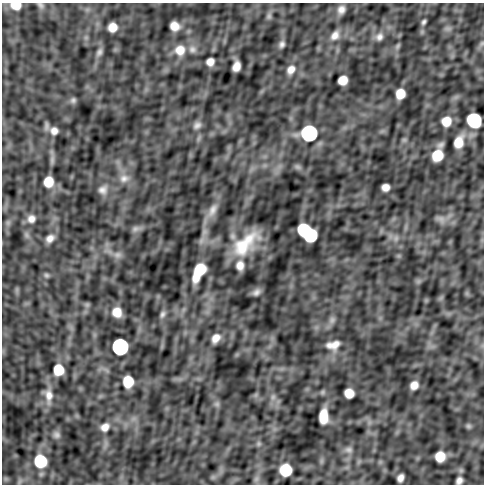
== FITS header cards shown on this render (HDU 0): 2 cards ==
NAXIS1  =                  482
NAXIS2  =                  482

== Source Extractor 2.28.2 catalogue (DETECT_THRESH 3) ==
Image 482 x 482 px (HDU 0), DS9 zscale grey, 1 PNG px = 1 image px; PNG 486 x 486 px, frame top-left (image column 1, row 482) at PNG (2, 3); no overlay
Background 3.56e-06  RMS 4.9e-04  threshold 0.00147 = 3 sigma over >= 5 px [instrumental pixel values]
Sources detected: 77; all 77 listed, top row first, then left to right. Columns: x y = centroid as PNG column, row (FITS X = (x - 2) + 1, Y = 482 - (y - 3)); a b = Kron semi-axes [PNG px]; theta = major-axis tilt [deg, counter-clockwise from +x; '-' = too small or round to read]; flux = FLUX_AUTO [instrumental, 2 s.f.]
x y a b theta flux
40 5 9 6 -41 0.093
16 6 11 7 -5 0.45
341 10 9 8 - 0.21
269 16 9 6 71 0.092
424 22 5 3 - 0.074
175 26 8 8 - 0.37
112 27 8 7 - 0.4
448 28 10 5 0 0.087
335 35 15 10 54 0.29
379 37 12 10 56 0.2
282 44 8 6 63 0.12
482 44 9 4 81 0.075
398 46 10 5 63 0.072
192 49 11 10 - 0.21
180 50 14 13 - 0.51
99 52 12 7 62 0.13
210 62 7 6 - 0.25
236 66 9 7 74 0.31
291 70 12 9 51 0.27
343 80 8 7 - 0.46
400 94 9 7 73 0.53
73 100 8 7 - 0.096
474 120 10 9 - 3.1
446 121 9 8 - 0.51
197 125 11 9 41 0.16
54 131 11 11 - 0.26
309 133 10 9 - 9.2
404 140 6 6 - 0.062
459 142 12 8 69 0.52
437 155 13 8 70 0.92
52 160 14 6 83 0.12
297 167 9 6 -27 0.082
124 178 14 12 14 0.31
48 182 9 8 - 0.63
385 187 7 6 - 0.24
103 190 13 12 - 0.25
212 210 23 11 63 0.42
31 219 11 10 - 0.25
441 219 14 8 -18 0.18
135 229 12 7 20 0.13
304 230 9 8 - 1.9
204 232 10 7 55 0.13
26 235 9 6 -42 0.098
310 235 10 9 - 2.5
50 238 11 8 39 0.23
396 238 8 7 - 0.13
245 244 28 13 43 1.5
118 255 12 9 10 0.17
240 265 12 9 -86 0.3
199 271 18 8 62 1.2
46 275 7 7 - 0.078
256 292 8 6 35 0.15
87 305 7 6 - 0.07
117 312 9 8 - 0.45
162 314 10 6 63 0.11
332 320 11 7 83 0.13
216 338 10 7 53 0.29
333 345 16 10 11 0.33
120 347 9 9 - 11
58 370 9 8 - 0.82
128 381 9 8 - 0.94
414 385 8 7 - 0.28
349 393 8 8 - 0.45
49 396 23 12 -85 0.45
273 397 7 7 - 0.1
217 404 8 6 0 0.089
323 416 13 7 88 0.65
468 426 8 6 -16 0.063
105 427 12 10 31 0.29
56 435 10 9 - 0.14
259 444 8 5 -73 0.077
349 450 11 8 -18 0.15
440 456 8 8 - 0.59
40 461 11 10 - 1.6
286 470 9 9 - 1.3
400 478 7 6 - 0.18
459 480 7 6 - 0.15
At the frame edge (FLAGS 8, measured only in part): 3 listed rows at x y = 40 5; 16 6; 459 480